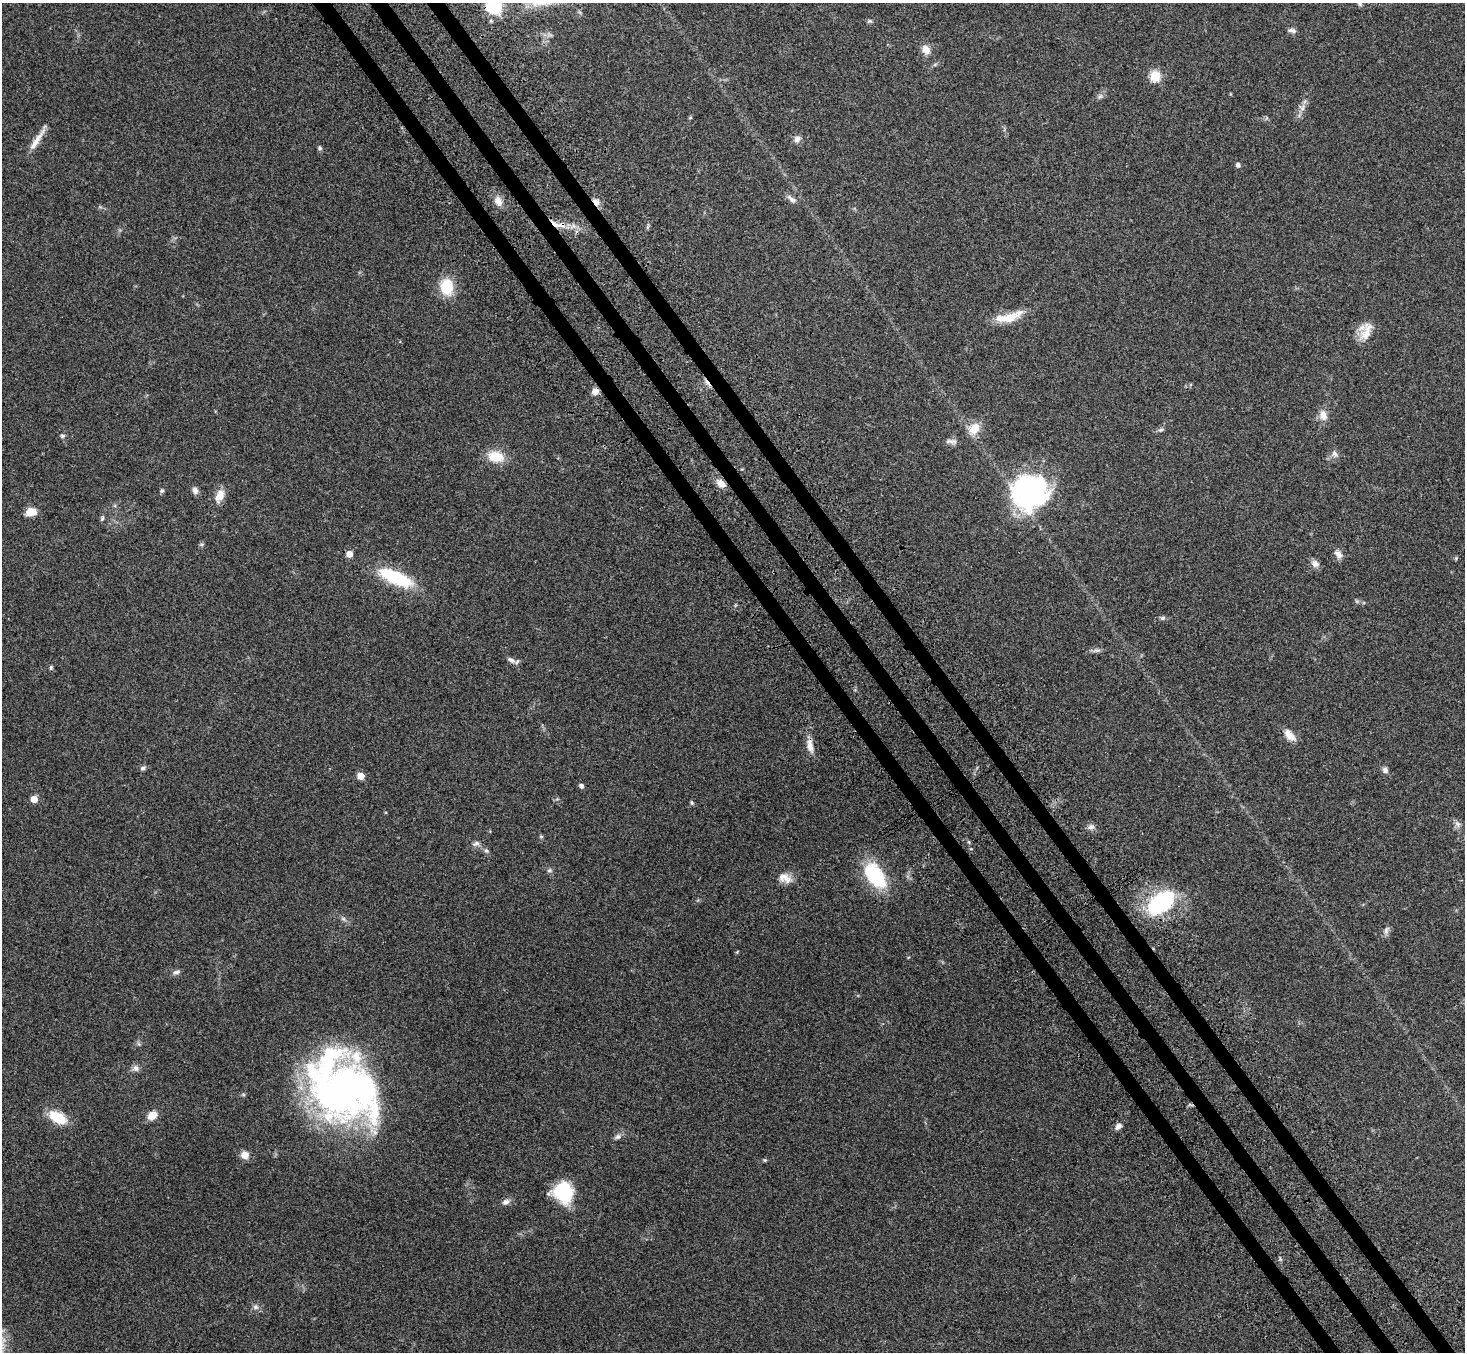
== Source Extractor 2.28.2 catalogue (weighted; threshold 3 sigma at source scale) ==
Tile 6 of 4 x 4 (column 2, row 2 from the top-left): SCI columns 1544-3006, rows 3056-4405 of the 6010 x 5974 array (HDU 1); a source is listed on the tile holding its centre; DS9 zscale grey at full resolution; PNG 1467 x 1354 px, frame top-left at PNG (2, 3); no overlay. Shown black and unused: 4% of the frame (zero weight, under 3 of 4 exposures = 5% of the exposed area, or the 3 px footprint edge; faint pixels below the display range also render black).
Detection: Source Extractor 2.28.2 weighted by HDU 2 'WHT'; one run over the whole footprint, this tile lists its part. Background 0.204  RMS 0.0084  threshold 0.0379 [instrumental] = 3 sigma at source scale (4.5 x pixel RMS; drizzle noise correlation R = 1.50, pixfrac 1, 0.05/0.05 arcsec/px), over >= 5 px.
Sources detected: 78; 1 cosmic-ray / hot-pixel residue — not listed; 1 inside a brighter listed object's ellipse — not listed separately; the other 76 listed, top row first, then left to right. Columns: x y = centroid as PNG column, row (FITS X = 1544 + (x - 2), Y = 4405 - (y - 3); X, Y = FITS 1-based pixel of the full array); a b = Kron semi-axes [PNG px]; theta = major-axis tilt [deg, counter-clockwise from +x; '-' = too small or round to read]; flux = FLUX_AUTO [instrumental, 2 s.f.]
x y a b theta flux
494 6 6 6 - 180
870 21 7 4 0 1.4
1292 30 11 5 -12 2.5
926 49 10 8 -57 7.1
935 64 6 4 20 1.2
1155 76 5 5 - 51
1100 96 7 4 19 1.7
1302 108 9 6 73 3.5
690 117 5 3 - 0.85
797 139 9 7 47 3.7
36 140 35 6 56 9.4
320 148 6 5 - 1.5
1238 165 4 4 - 2.9
792 199 16 6 -40 3.8
498 201 13 9 -72 6.3
596 202 9 7 -52 4.5
555 224 19 6 -30 8.1
447 287 19 15 -85 23
1009 318 24 13 21 16
1366 334 22 14 46 12
595 392 7 7 - 5.2
1323 415 14 10 -77 6.7
974 429 15 12 50 12
1161 430 9 4 18 1.8
63 436 7 5 2 1.5
951 441 17 6 -1 3.7
1334 453 9 6 -50 2.8
496 456 17 11 -8 19
721 484 10 7 -35 7.3
195 490 8 7 - 3.7
162 491 6 5 - 1.4
1028 491 33 31 19 180
220 496 16 10 66 9
31 512 10 7 11 12
102 518 7 5 64 1.4
201 544 7 4 0 1.1
349 554 5 5 - 9.8
1338 554 11 7 -52 4.2
1315 563 10 8 -39 4.6
396 578 43 15 -24 44
1162 618 7 5 17 1.7
1097 650 8 4 1 2.2
511 660 12 6 -25 3.5
51 667 6 4 76 1.2
1290 735 16 8 -48 8.5
810 746 20 8 -80 7.4
143 768 7 6 - 2
1385 770 7 7 - 2.8
361 776 5 5 - 14
581 786 5 5 - 2.4
34 799 5 5 - 11
692 803 6 4 -72 1.2
1457 824 8 6 -21 2.7
1091 827 9 7 15 3.1
541 836 6 4 -19 0.92
476 844 11 6 20 2.7
486 851 6 5 - 1.5
549 870 7 6 - 1.8
875 875 30 16 -54 53
785 878 18 12 -26 8
1161 902 33 20 38 73
343 919 7 5 -43 1.8
1386 930 12 6 70 2.9
176 972 10 5 14 2.5
139 1044 6 5 - 1.4
136 1068 10 8 -73 3.2
343 1088 77 57 -41 400
152 1115 11 8 30 8.5
58 1117 16 9 -30 27
1118 1126 9 6 44 3.5
618 1136 8 6 42 2.6
245 1155 8 8 - 7
765 1160 5 4 - 0.98
564 1192 17 15 -68 56
506 1202 10 7 24 3.4
256 1307 9 6 -27 2.4
Overlapping masked pixels (flux is a lower limit): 4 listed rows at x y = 596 202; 555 224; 595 392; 721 484
Isophote crosses this tile's border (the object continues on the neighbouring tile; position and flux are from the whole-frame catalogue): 1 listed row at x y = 494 6